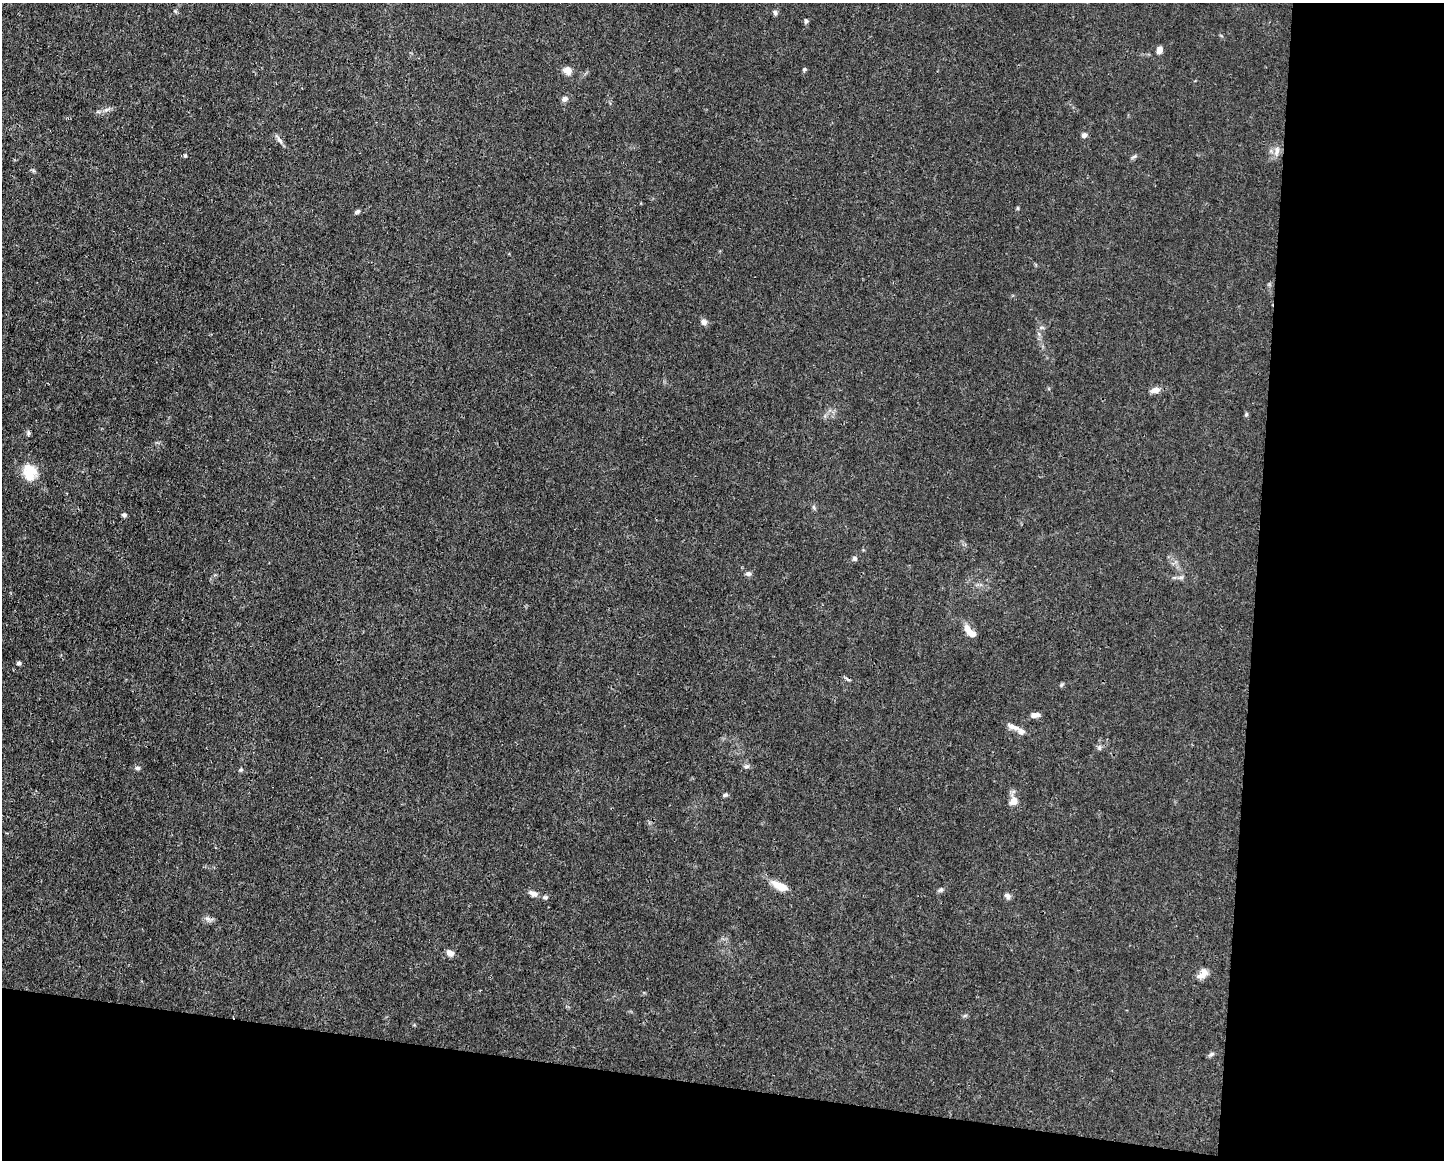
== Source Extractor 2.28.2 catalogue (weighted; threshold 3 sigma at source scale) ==
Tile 12 of 3 x 4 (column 3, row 4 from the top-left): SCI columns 2997-4438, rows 1-1158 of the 4661 x 4634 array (HDU 1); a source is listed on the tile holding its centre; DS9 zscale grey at full resolution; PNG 1446 x 1162 px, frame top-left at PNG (2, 3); no overlay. Shown black and unused: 20% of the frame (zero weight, under 3 of 4 exposures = <1% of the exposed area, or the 3 px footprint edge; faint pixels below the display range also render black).
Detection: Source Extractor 2.28.2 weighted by HDU 2 'WHT'; one run over the whole footprint, this tile lists its part. Background 0.0161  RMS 0.0025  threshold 0.0115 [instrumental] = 3 sigma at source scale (4.5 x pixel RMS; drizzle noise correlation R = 1.50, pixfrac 1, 0.05/0.05 arcsec/px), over >= 5 px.
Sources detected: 44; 1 inside a brighter listed object's ellipse — not listed separately; the other 43 listed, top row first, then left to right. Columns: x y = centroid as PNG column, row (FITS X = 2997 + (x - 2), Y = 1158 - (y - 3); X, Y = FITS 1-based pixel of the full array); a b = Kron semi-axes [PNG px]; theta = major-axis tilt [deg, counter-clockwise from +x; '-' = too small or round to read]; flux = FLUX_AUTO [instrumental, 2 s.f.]
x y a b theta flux
775 12 7 5 -62 0.6
806 21 6 5 - 0.47
1159 50 7 5 73 1.6
804 69 5 4 - 0.42
567 70 10 9 - 1.7
565 99 8 7 - 0.85
107 109 13 3 15 0.82
1084 135 6 6 - 0.89
279 140 13 5 -56 0.93
1277 151 15 7 79 1.5
185 156 5 4 - 0.31
1018 208 6 4 72 0.27
357 212 8 5 33 0.52
704 322 8 7 - 1
1155 390 13 7 15 1.5
1246 414 5 5 - 0.34
28 433 7 5 81 0.51
29 472 21 17 -86 5.5
814 507 6 4 -71 0.39
124 515 6 5 - 0.51
854 559 6 6 - 0.54
748 574 7 6 - 0.67
1181 577 9 4 1 0.67
970 632 21 8 -45 2.6
18 663 5 4 - 0.48
1061 685 7 4 71 0.32
1036 715 11 5 4 1.2
1013 727 20 6 -22 1.5
746 766 7 6 - 0.62
138 768 7 5 -3 0.55
241 770 6 5 - 0.38
725 795 6 4 10 0.47
1013 801 11 10 - 1.8
780 886 22 9 -24 3.7
941 890 7 5 21 0.52
533 893 12 7 -24 1.3
1007 896 9 6 -51 0.85
545 897 7 5 -9 0.55
207 919 9 5 -19 0.85
450 953 9 7 -30 1.3
1203 974 16 9 39 1.9
965 1015 7 4 3 0.37
1211 1054 9 5 25 0.54